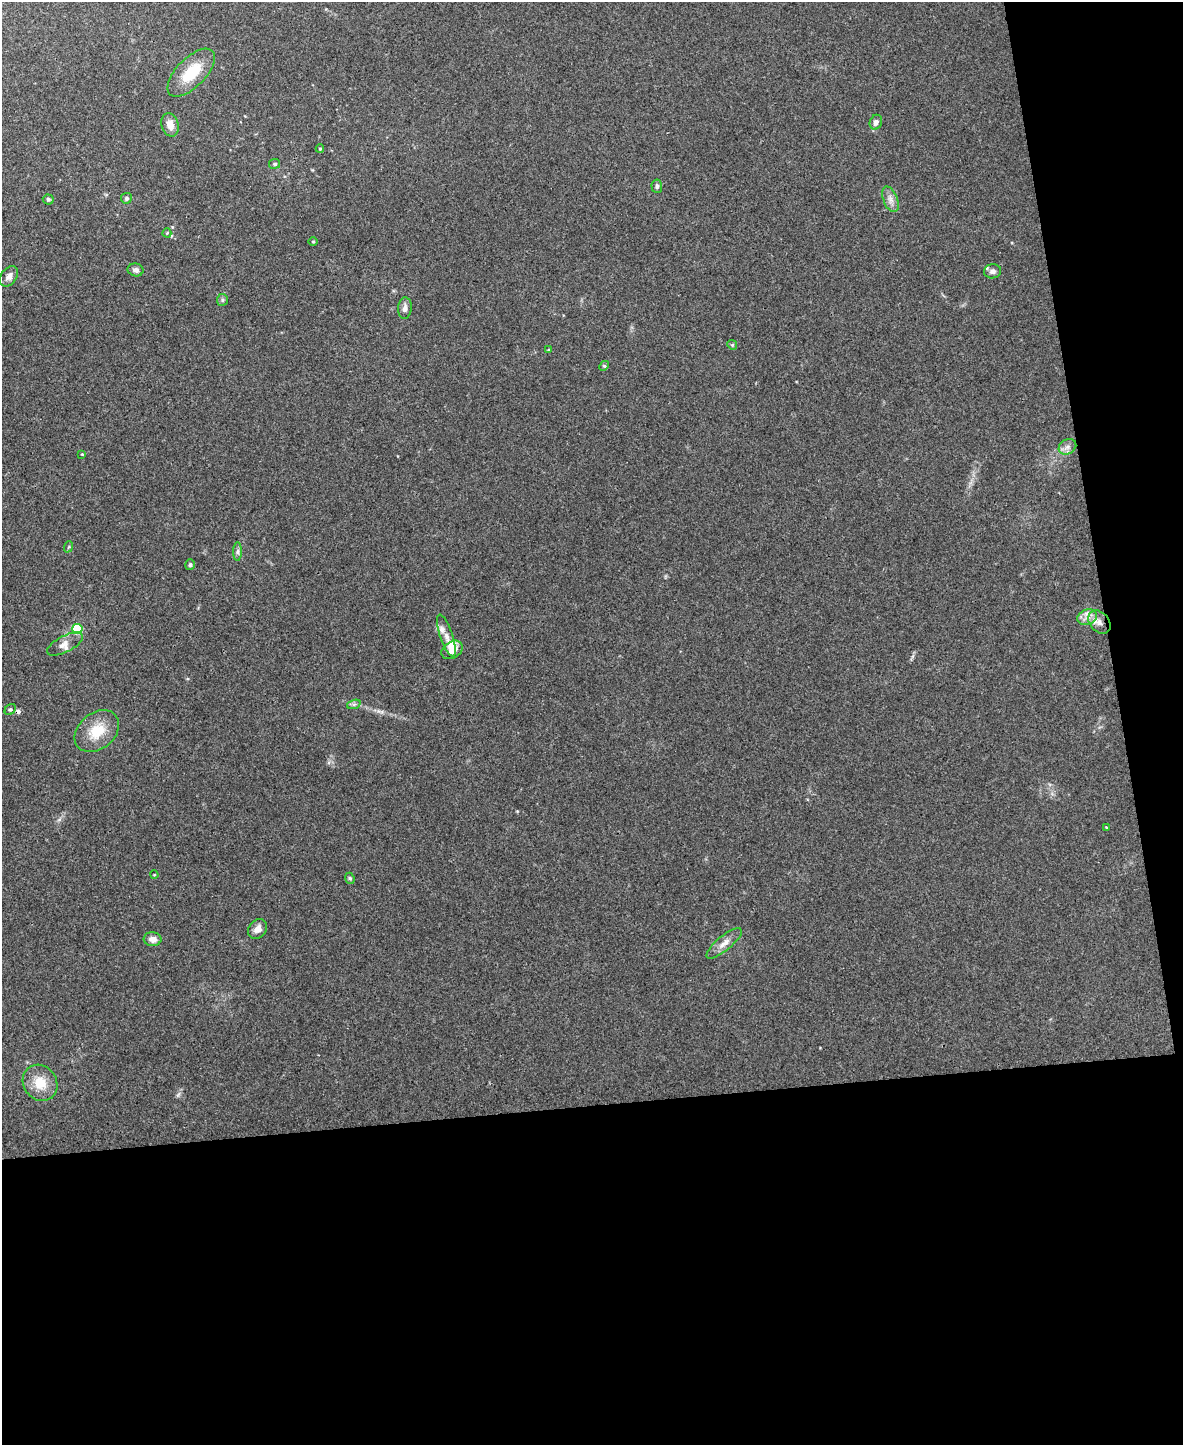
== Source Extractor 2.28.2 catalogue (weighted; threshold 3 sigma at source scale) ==
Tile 12 of 4 x 3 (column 4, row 3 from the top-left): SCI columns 3544-4724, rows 134-1576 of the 4724 x 4706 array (HDU 1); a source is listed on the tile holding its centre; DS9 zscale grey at full resolution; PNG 1185 x 1447 px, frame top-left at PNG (2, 2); each listed source drawn as its Kron ellipse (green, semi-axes under 4 px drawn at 4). Shown black and unused: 29% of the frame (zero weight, under 3 of 4 exposures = <1% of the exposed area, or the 3 px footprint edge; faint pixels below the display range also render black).
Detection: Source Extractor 2.28.2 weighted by HDU 2 'WHT'; one run over the whole footprint, this tile lists its part. Background 0.0469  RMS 0.0052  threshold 0.0232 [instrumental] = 3 sigma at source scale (4.5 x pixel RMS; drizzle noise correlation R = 1.50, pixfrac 1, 0.05/0.05 arcsec/px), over >= 5 px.
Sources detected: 44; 1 cosmic-ray / hot-pixel residue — neither listed nor drawn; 3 inside a brighter listed object's ellipse — not listed separately; the other 40 listed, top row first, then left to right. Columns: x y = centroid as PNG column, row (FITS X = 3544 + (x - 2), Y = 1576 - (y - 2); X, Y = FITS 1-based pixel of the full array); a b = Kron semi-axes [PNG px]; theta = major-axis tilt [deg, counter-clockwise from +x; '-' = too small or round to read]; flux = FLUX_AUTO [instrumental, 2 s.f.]
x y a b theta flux
191 73 30 14 45 17
876 122 7 6 - 2.4
170 125 12 8 -74 4.6
320 149 4 4 - 0.58
275 164 5 5 - 1.1
657 186 7 5 -86 1.3
126 198 5 5 - 1.1
48 199 5 5 - 1.1
890 199 13 7 -68 2.9
167 233 4 4 - 0.51
313 242 5 3 - 0.46
136 270 8 6 -11 1.6
992 271 8 7 - 2.1
9 276 11 7 53 2.5
222 300 6 5 - 0.94
405 308 11 7 85 2.4
732 345 5 4 - 0.62
548 350 4 3 - 0.47
604 366 5 4 - 0.6
1067 447 9 7 32 2.4
82 454 3 3 - 0.37
68 547 6 3 69 0.61
238 552 9 4 89 1.3
190 565 5 4 - 0.92
1087 617 10 7 18 3.4
1099 622 13 9 -49 4.4
77 629 5 5 - 34
446 636 22 6 -71 3.6
65 644 20 8 27 4.1
452 650 11 8 30 4.8
354 704 7 4 18 1.1
10 709 6 4 47 0.94
97 731 25 18 40 14
1106 827 4 2 - 0.34
154 875 4 2 - 0.38
350 878 6 4 -68 0.75
258 929 11 8 48 3.4
153 939 9 7 -6 3.1
724 943 22 7 40 4.3
40 1083 19 16 -54 11